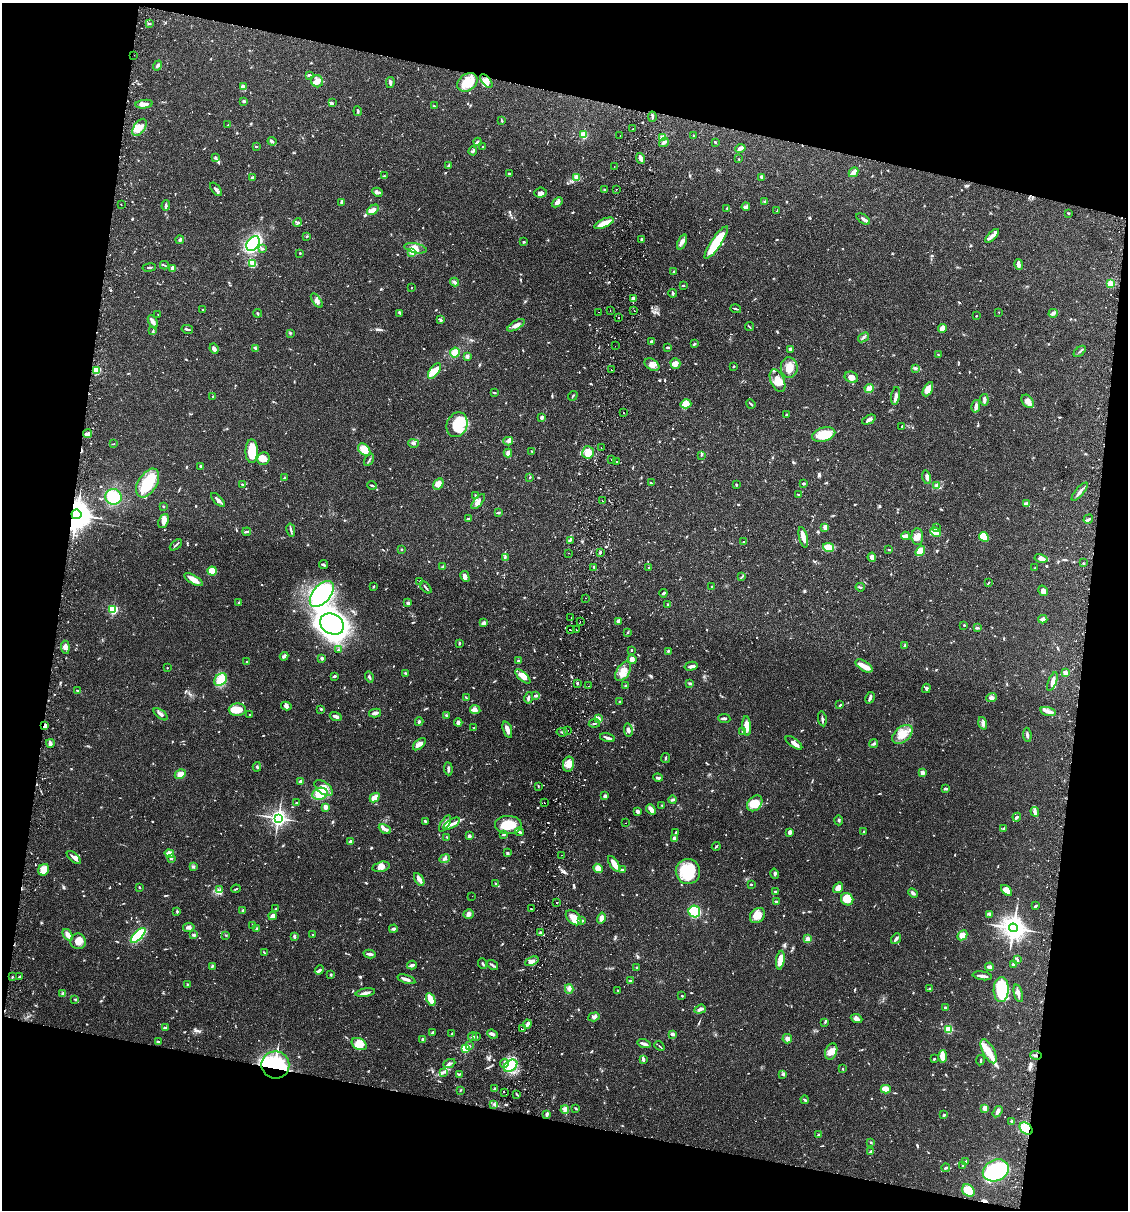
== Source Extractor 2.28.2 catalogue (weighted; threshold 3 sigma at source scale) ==
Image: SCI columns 173-4676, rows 18-4846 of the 4966 x 4858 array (HDU 1 of 3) = the unmasked area's bounding box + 8 px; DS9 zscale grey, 4 x 4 block average (1 PNG px = mean of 4 x 4 image px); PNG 1130 x 1212 px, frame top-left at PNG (2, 3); each listed source drawn as its Kron ellipse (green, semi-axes under 4 px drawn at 4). Shown black and unused: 24% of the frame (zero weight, under 2 of 3 exposures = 3% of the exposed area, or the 3 px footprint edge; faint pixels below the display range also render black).
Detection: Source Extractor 2.28.2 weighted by HDU 2 'WHT'. Background 0.0646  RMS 0.005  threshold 0.0225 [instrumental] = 3 sigma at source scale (4.5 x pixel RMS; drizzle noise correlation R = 1.50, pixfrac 1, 0.05/0.05 arcsec/px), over >= 5 px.
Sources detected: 1252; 2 too faint to see at this stretch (4 x 4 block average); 6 inside a brighter object's white glare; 26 cosmic-ray / hot-pixel residue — neither listed nor drawn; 27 coinciding with a brighter row at this scale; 70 inside a brighter listed object's ellipse — not listed separately; of the other 1121, all 500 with FLUX_AUTO >= 2.34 (the completeness limit of this list) listed and drawn (621 fainter detections not listed), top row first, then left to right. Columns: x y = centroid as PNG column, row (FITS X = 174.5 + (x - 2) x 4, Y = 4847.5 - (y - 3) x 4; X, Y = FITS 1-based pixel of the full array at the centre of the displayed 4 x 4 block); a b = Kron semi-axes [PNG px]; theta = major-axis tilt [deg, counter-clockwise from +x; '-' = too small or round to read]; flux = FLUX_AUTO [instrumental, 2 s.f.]
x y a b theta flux
149 24 3 2 - 2.9
134 55 2 2 - 2.4
158 65 5 3 - 5.7
309 75 3 3 - 4.4
317 81 6 6 - 16
486 81 8 4 -50 17
390 82 5 3 - 7.1
467 82 11 8 35 59
243 86 2 2 - 3.1
244 101 2 2 - 19
332 103 4 3 - 4.1
144 104 8 3 8 16
434 106 3 2 - 2.7
358 111 5 2 - 5.3
652 117 5 2 - 5.2
502 121 4 2 - 3.6
228 125 3 2 - 2.6
139 127 10 5 56 26
633 129 2 2 - 3.6
584 135 2 2 - 190
620 136 2 2 - 4.5
693 136 3 2 - 3.5
663 138 2 2 - 98
272 141 4 3 - 5
477 142 4 2 - 3.9
664 142 5 3 - 10
715 142 3 2 - 3
256 147 2 2 - 5.6
483 147 2 2 - 2.7
740 148 5 3 - 16
473 151 4 3 - 5.6
215 157 3 2 - 2.8
641 158 6 3 -68 13
739 159 2 2 - 3.3
449 165 3 2 - 5.2
614 166 2 2 - 2.3
853 172 5 3 - 20
509 174 3 2 - 3.7
384 176 3 3 - 3.9
761 177 4 3 - 4.6
252 178 3 2 - 8.4
577 178 4 3 - 23
216 189 8 2 -51 8.7
616 189 2 2 - 2.5
604 190 2 2 - 3.9
377 192 5 3 - 6.6
540 193 6 5 - 11
342 202 3 3 - 6.1
557 202 6 3 41 13
765 202 3 2 - 3
121 205 2 2 - 2.4
166 205 5 2 - 5.3
746 207 4 4 - 7.4
727 208 2 2 - 3.1
373 210 6 3 39 18
777 211 2 2 - 2.8
1068 213 2 2 - 2.9
863 219 8 3 -35 11
298 223 4 2 - 4.5
604 223 10 3 24 40
992 236 9 3 45 14
306 237 2 2 - 2.5
641 239 3 2 - 3.9
180 240 4 2 - 6.3
524 242 3 2 - 3
682 242 8 3 66 11
716 242 19 5 56 140
253 244 8 5 54 340
415 248 11 5 -11 27
263 249 3 2 - 4.5
300 253 2 2 - 2.8
412 253 3 2 - 3.9
252 263 4 2 - 5.4
1019 264 5 3 - 9.1
164 265 4 2 - 3.1
149 268 7 2 8 4.1
172 268 2 2 - 56
674 271 4 2 - 5.5
454 282 4 3 - 6.2
1111 284 2 2 - 150
683 285 2 2 - 2.9
411 288 2 2 - 3.7
673 293 4 2 - 5.6
633 298 4 3 - 13
317 300 8 4 -55 11
202 309 2 2 - 2.9
736 309 5 2 - 3.5
610 310 2 2 - 2.4
634 311 2 2 - 2.8
598 312 2 2 - 2.6
999 312 2 2 - 2.7
257 313 4 2 - 3.3
400 313 3 3 - 3.1
1053 313 4 3 - 9.8
158 314 2 2 - 2.6
976 316 2 2 - 2.5
618 318 2 2 - 3.6
441 320 3 2 - 6.6
153 322 7 3 -63 15
516 325 10 3 30 14
749 327 5 2 - 2.7
942 328 4 3 - 29
187 329 6 2 -12 6
153 331 4 2 - 3.5
290 333 3 2 - 2.8
863 337 6 2 39 5.7
652 342 3 2 - 7.4
694 344 4 2 - 3.4
615 346 2 2 - 3.4
668 347 3 2 - 5.4
255 348 4 2 - 4
214 349 5 2 - 15
790 349 2 2 - 30
1080 351 7 2 41 4.2
455 352 5 4 - 26
938 354 3 2 - 2.6
467 356 3 2 - 9.6
675 364 5 5 - 18
652 365 8 5 -32 20
734 366 2 2 - 2.8
789 368 10 8 89 33
915 368 4 2 - 3.4
611 369 2 2 - 3.3
96 370 2 2 - 210
434 371 9 4 53 32
851 377 7 5 -24 21
778 381 12 6 -66 34
869 388 4 3 - 19
928 389 8 4 62 33
494 392 3 2 - 2.7
213 396 2 2 - 5.6
573 396 5 2 - 2.7
896 396 9 3 80 13
984 400 6 2 -84 9.7
1028 401 7 5 -49 18
686 404 5 4 - 37
751 404 5 2 - 4.1
976 406 6 3 78 10
623 413 2 2 - 3.9
786 415 2 2 - 3.6
542 418 3 2 - 8.2
869 420 7 3 26 8.6
457 425 13 10 68 90
902 426 2 2 - 3
88 434 4 3 - 8.1
824 434 12 7 16 66
508 441 5 2 - 5.2
413 443 5 2 - 6.2
114 444 2 2 - 2.4
601 448 2 2 - 3.5
364 450 7 5 -46 44
252 451 12 6 -90 80
532 452 3 2 - 2.5
588 452 6 5 - 43
508 453 4 3 - 11
701 455 3 2 - 2.4
264 459 6 6 - 29
369 460 7 2 59 4.7
611 460 2 2 - 8.7
616 462 2 2 - 2.7
201 466 3 2 - 3.6
285 477 3 2 - 2.7
530 477 3 2 - 2.7
927 477 7 3 -76 12
148 483 16 9 58 110
651 483 2 2 - 2.7
242 484 2 2 - 2.6
438 484 6 4 59 23
803 484 3 2 - 5.7
372 485 5 2 - 3.9
736 485 3 2 - 3.3
936 486 3 3 - 8.6
1080 492 11 3 51 12
475 495 3 2 - 2.9
798 495 2 2 - 4.2
114 497 8 7 - 77
218 500 9 3 -47 11
478 501 9 4 49 15
602 501 2 2 - 3.3
1027 504 4 3 - 19
163 506 2 2 - 2.4
499 513 3 2 - 3.4
76 514 5 5 - 6100
468 519 3 2 - 4.1
1088 519 5 2 - 5.9
164 521 7 5 66 15
825 527 3 3 - 15
937 528 2 2 - 3.4
291 530 7 2 -78 6.2
247 532 4 2 - 3.5
935 532 5 4 - 34
906 536 4 3 - 15
803 537 10 3 -76 20
917 537 8 6 -88 19
984 537 5 4 - 76
570 540 4 2 - 5.1
744 542 4 2 - 2.5
176 545 7 2 40 4.7
828 547 6 3 -11 35
401 549 2 2 - 3.1
889 549 3 2 - 3.9
920 551 6 4 53 35
600 552 3 2 - 4.7
569 553 2 2 - 3.9
505 557 3 2 - 3
872 557 4 3 - 15
1041 558 6 3 -13 16
1083 563 2 2 - 3.6
324 565 4 2 - 4.4
443 566 3 2 - 2.7
594 567 3 2 - 4
649 567 2 2 - 3
1035 568 2 2 - 2.7
212 571 4 4 - 56
465 576 6 4 -61 10
742 577 3 2 - 2.4
194 580 10 3 -31 29
420 581 4 2 - 4.2
988 583 3 2 - 2.9
373 586 3 2 - 2.4
426 587 7 2 -48 4.5
712 587 3 2 - 3.8
860 587 5 2 - 3.8
1043 591 5 4 - 15
663 593 4 2 - 4.9
322 594 15 8 50 380
585 598 2 2 - 2.3
239 602 2 2 - 3.3
408 603 3 2 - 7.3
668 604 2 2 - 3.7
113 610 2 2 - 290
571 618 2 2 - 2.4
1043 619 4 3 - 14
618 621 4 3 - 4.9
580 622 2 2 - 7.8
484 623 4 3 - 8.4
332 624 12 10 -28 1300
964 625 2 2 - 2.9
978 628 3 2 - 2.6
570 630 2 2 - 5.8
576 630 2 2 - 4.8
628 632 3 2 - 2.4
459 643 2 2 - 5.1
905 646 4 2 - 8.3
65 647 6 3 -86 12
338 650 2 2 - 2.5
631 650 2 2 - 5.8
668 651 3 2 - 3.1
284 656 4 2 - 13
322 658 2 2 - 27
632 659 5 3 - 16
518 661 2 2 - 22
246 662 3 2 - 2.4
691 666 6 2 14 8.6
864 666 9 5 -33 19
167 668 2 2 - 2.6
623 671 11 6 57 29
406 673 4 2 - 4.1
1066 673 2 2 - 79
334 676 3 2 - 7.1
523 676 9 4 -41 31
369 677 5 2 - 5.3
221 680 7 5 47 46
1052 682 10 4 68 16
577 683 2 2 - 4.3
690 683 3 2 - 7.3
589 686 2 2 - 2.9
625 686 3 3 - 3.6
926 688 5 4 - 6.1
77 690 3 2 - 2.7
536 696 4 2 - 8.5
466 697 4 2 - 2.8
529 698 6 2 78 5.5
870 698 6 3 60 8.2
991 698 5 4 - 9.9
619 702 2 2 - 3
840 705 3 2 - 3.2
286 706 5 4 - 8.7
321 709 3 2 - 2.7
237 710 8 6 2 36
475 710 5 3 - 7.7
1048 711 8 3 -15 15
375 713 6 3 13 11
161 714 8 3 -38 11
250 714 2 2 - 2.4
446 715 3 2 - 3
336 716 6 2 -19 12
599 718 4 3 - 6.5
724 718 6 2 -5 6.8
822 719 7 2 -79 6.1
419 722 4 2 - 4.3
458 722 4 3 - 6.7
594 723 6 2 8 5.4
983 723 6 4 -73 10
45 726 3 3 - 16
747 726 10 3 -85 30
474 728 4 2 - 2.7
507 730 8 3 -71 18
567 730 2 2 - 2.9
628 730 7 3 -81 9
742 731 4 2 - 4.1
562 732 5 2 - 5.1
902 734 11 7 41 40
1027 735 7 2 -83 6.2
607 738 7 3 -15 8.5
50 743 4 3 - 6.8
794 743 10 4 -35 13
419 744 8 4 43 17
874 744 4 3 - 4.8
666 758 5 2 - 3.8
568 764 7 5 79 21
257 767 5 2 - 3.7
448 769 7 2 -84 8
922 773 2 2 - 23
180 774 6 4 31 17
658 778 5 2 - 8
301 782 2 2 - 26
538 787 3 2 - 2.4
324 788 10 6 -36 29
946 788 3 2 - 3.2
320 794 8 6 19 39
605 796 3 2 - 9.9
375 797 5 3 - 35
673 800 4 2 - 6.1
297 803 2 2 - 5.2
544 803 2 2 - 2.6
755 803 9 6 48 40
662 805 2 2 - 2.7
326 807 2 2 - 68
651 809 6 3 -48 16
637 811 3 2 - 12
1035 812 5 2 - 6.4
1017 817 4 2 - 4.8
278 818 3 3 - 1500
839 820 5 2 - 3.3
425 821 3 2 - 4.6
626 823 2 2 - 4.3
445 824 9 4 59 14
452 824 9 3 31 16
508 825 13 9 0 72
1004 828 3 2 - 4.3
385 829 6 3 -27 12
519 832 4 3 - 6.3
676 832 2 2 - 3.2
790 832 3 2 - 12
864 832 4 2 - 3
504 834 4 2 - 4.8
469 836 2 2 - 9.5
447 837 2 2 - 2.7
675 838 3 2 - 13
351 842 4 3 - 13
716 846 4 2 - 3.4
507 853 3 2 - 2.9
169 854 5 3 - 25
561 855 2 2 - 5.5
74 858 9 2 -41 15
171 858 4 3 - 6.2
444 859 5 3 - 7.9
614 864 9 3 -57 33
193 866 2 2 - 2.7
381 867 9 5 14 18
598 868 5 4 - 21
44 870 6 5 - 30
622 870 2 2 - 8.6
688 872 13 12 - 120
775 874 5 2 - 5.6
419 879 7 2 -58 25
496 884 3 2 - 2.7
751 884 3 2 - 2.4
139 887 2 2 - 3
838 888 6 3 55 25
236 889 5 2 - 2.9
220 890 2 2 - 2.4
1006 890 6 4 -44 29
776 891 3 2 - 3.5
913 893 5 3 - 7.8
472 896 2 2 - 3.2
847 899 6 6 - 55
556 902 2 2 - 2.6
776 902 2 2 - 5.6
1036 906 4 2 - 4.1
276 909 3 2 - 2.7
531 909 2 2 - 4.9
242 910 3 2 - 4.1
177 911 4 2 - 3.8
694 911 6 5 - 210
469 914 5 5 - 11
989 914 4 3 - 5.1
273 916 4 3 - 18
757 916 8 6 40 35
574 918 9 6 -43 40
601 918 5 3 - 24
582 921 3 2 - 4.4
253 925 2 2 - 4.9
189 927 6 4 10 9.5
1013 928 4 4 - 4000
256 929 3 2 - 5
393 929 4 3 - 5.3
540 933 3 2 - 4.7
68 935 6 4 -55 18
138 935 10 4 45 150
194 935 4 2 - 5.3
225 935 3 2 - 2.4
312 935 2 2 - 3.6
962 935 5 3 - 29
294 936 3 2 - 7.3
808 939 2 2 - 75
896 939 6 2 50 7.7
78 941 8 7 - 29
264 952 3 2 - 2.7
370 954 6 2 -12 9.4
780 960 9 3 81 41
1017 960 4 2 - 3.5
532 961 7 4 24 13
483 964 5 2 - 4.3
1014 964 3 2 - 12
412 965 5 2 - 8.1
492 965 6 2 -36 5.7
212 966 4 2 - 3.5
636 967 2 2 - 2.5
989 967 4 2 - 11
319 970 5 3 - 7.1
331 975 3 2 - 3.1
982 976 10 2 -8 9.9
12 977 2 2 - 3.4
19 977 2 2 - 3.4
406 979 9 3 -18 12
630 981 3 2 - 2.9
187 984 3 2 - 2.4
930 988 3 2 - 2.4
569 989 5 3 - 7.1
1001 989 12 7 88 160
617 990 2 2 - 2.6
365 993 10 3 10 14
1018 993 9 3 -75 12
63 994 4 3 - 5.8
682 996 2 2 - 4.1
75 999 3 2 - 3
431 999 7 3 -66 45
946 1008 3 2 - 6.7
700 1009 6 3 20 10
594 1017 6 3 17 10
857 1019 6 4 -23 9.9
825 1022 4 2 - 3.3
527 1024 4 4 - 9.2
165 1028 4 3 - 4.9
523 1029 2 2 - 4
949 1029 2 2 - 220
432 1033 4 2 - 5.2
452 1034 3 2 - 2.6
492 1034 5 3 - 9.8
672 1034 4 3 - 6
473 1037 4 2 - 4.6
476 1037 3 2 - 5.5
423 1039 3 3 - 9
787 1039 5 4 - 14
158 1041 3 2 - 3.1
359 1044 8 5 -27 42
644 1044 6 2 -17 17
470 1046 3 2 - 2.8
659 1046 5 2 - 3.1
466 1048 2 2 - 270
989 1051 13 5 -62 37
831 1052 8 6 69 21
1036 1055 6 2 -10 6.1
943 1056 6 4 88 26
643 1059 3 2 - 8.6
934 1059 2 2 - 2.4
980 1060 5 2 - 2.6
449 1063 6 2 23 5
504 1063 4 2 - 6
275 1065 14 14 - 290
511 1066 7 5 36 75
842 1069 3 2 - 2.4
443 1072 3 2 - 4.6
460 1074 4 2 - 2.6
783 1074 3 3 - 4
495 1089 4 2 - 2.9
886 1089 5 4 - 37
460 1090 3 2 - 2.5
504 1092 2 2 - 2.7
517 1094 3 2 - 2.8
805 1100 4 2 - 6.1
494 1104 3 2 - 3.2
576 1108 3 2 - 3.1
985 1108 3 3 - 18
565 1110 4 3 - 9.8
997 1112 6 3 57 13
547 1114 3 2 - 11
944 1115 3 2 - 3.7
1012 1122 3 2 - 2.4
1026 1128 7 5 -43 69
819 1134 2 2 - 5.3
871 1142 3 2 - 2.4
871 1152 2 2 - 29
966 1162 4 3 - 4.2
963 1165 4 2 - 9.8
946 1168 4 2 - 4.1
996 1170 13 10 25 390
968 1191 7 5 -46 66
Overlapping masked pixels (flux is a lower limit): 5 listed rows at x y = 76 514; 45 726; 1036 1055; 275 1065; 1026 1128
Diffuse or blended objects may show on this block-average render without a row.